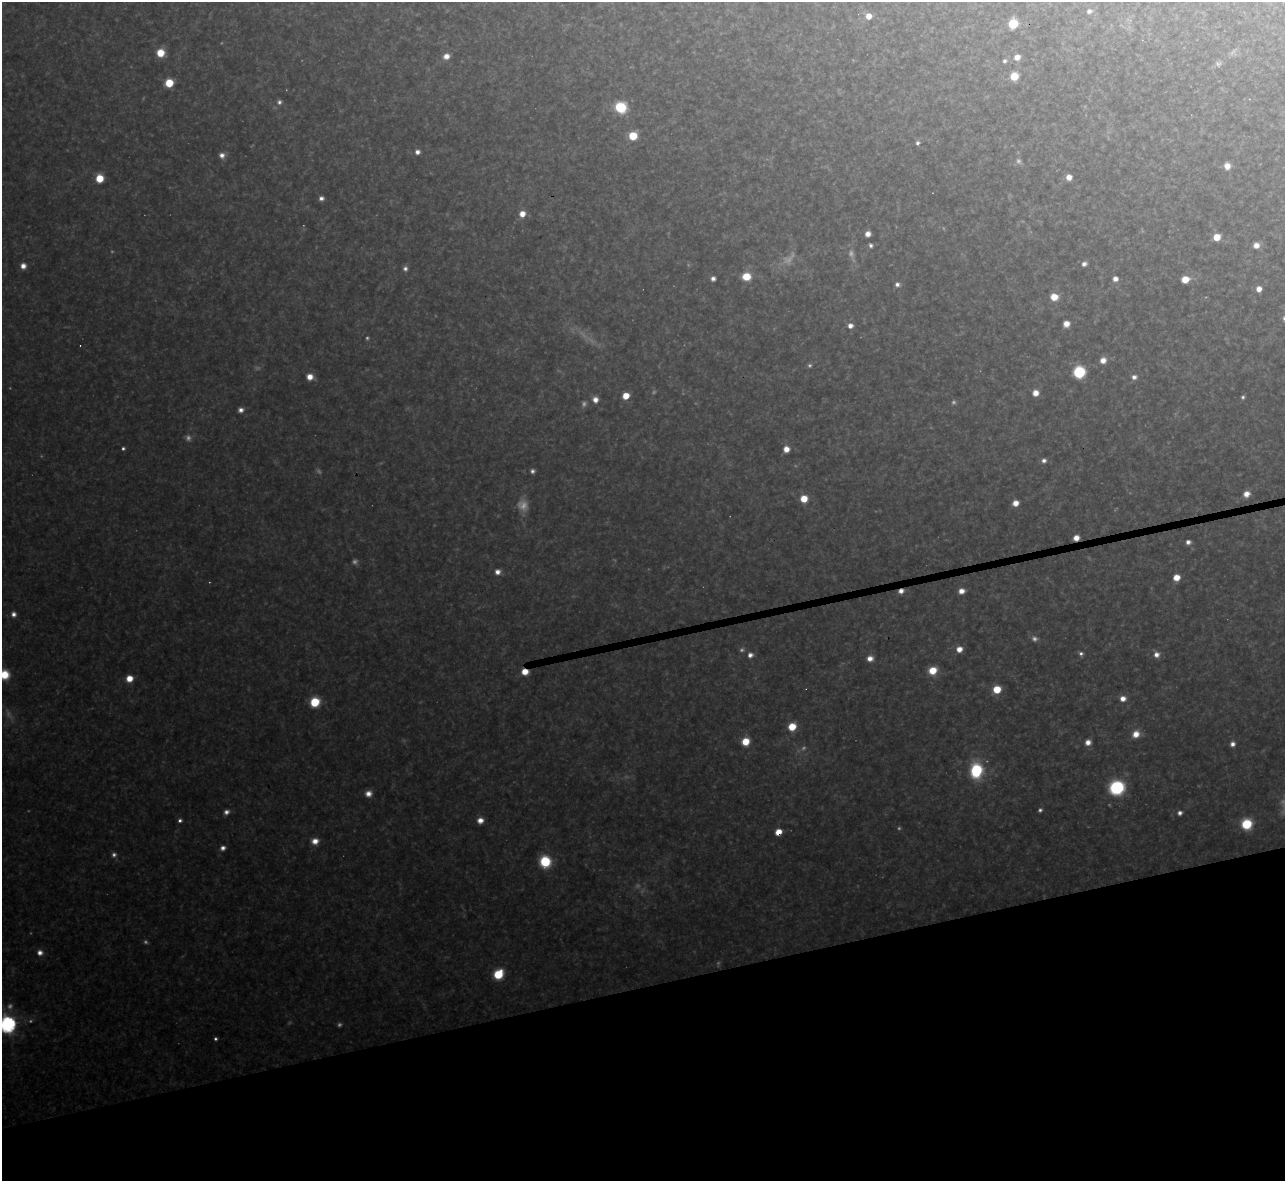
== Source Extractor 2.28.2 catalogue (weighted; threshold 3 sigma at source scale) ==
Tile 14 of 4 x 4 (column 2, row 4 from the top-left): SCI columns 1284-2566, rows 142-1320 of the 5133 x 5116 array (HDU 1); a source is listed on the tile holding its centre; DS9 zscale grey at full resolution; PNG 1287 x 1183 px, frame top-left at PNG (2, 2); no overlay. Shown black and unused: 17% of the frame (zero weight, under 3 of 4 exposures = <1% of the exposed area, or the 3 px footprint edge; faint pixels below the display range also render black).
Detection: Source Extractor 2.28.2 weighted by HDU 2 'WHT'; one run over the whole footprint, this tile lists its part. Background 0.318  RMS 0.019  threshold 0.0847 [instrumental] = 3 sigma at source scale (4.5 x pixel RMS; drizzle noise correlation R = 1.50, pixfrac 1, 0.05/0.05 arcsec/px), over >= 5 px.
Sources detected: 123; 28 too faint to see at this stretch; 2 cosmic-ray / hot-pixel residue — not listed; the other 93 listed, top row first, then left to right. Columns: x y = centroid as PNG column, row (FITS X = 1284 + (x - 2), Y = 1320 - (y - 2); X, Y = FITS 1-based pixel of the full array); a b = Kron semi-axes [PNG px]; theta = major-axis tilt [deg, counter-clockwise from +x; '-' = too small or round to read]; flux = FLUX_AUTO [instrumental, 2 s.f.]
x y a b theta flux
1089 11 7 5 19 6.9
868 16 6 6 - 21
1013 24 7 6 - 77
160 53 7 7 - 43
446 56 7 6 - 16
1017 57 7 6 - 16
1005 61 5 5 - 4.4
1014 76 7 6 - 40
169 83 6 6 - 52
279 102 6 6 - 6.3
620 107 8 8 - 100
633 136 7 6 - 51
917 143 6 5 - 5.5
417 152 5 5 - 9.4
222 155 7 6 - 11
1227 166 8 6 -84 16
1069 177 6 6 - 16
100 178 7 6 - 44
321 198 6 5 - 7.8
522 214 7 6 - 19
868 234 5 5 - 13
1217 237 6 5 - 34
871 245 5 4 - 5.1
1256 245 7 6 - 16
1084 264 6 5 - 8.7
23 266 6 6 - 14
405 269 7 6 - 7.1
746 276 8 7 - 44
713 278 5 5 - 8
1115 279 6 6 - 12
1185 279 7 6 - 33
897 284 6 6 - 7
1259 289 6 5 - 15
1054 297 7 6 - 31
1284 318 7 6 - 5.3
1066 324 6 5 - 19
850 326 6 6 - 12
1103 360 7 6 - 16
1079 372 7 7 - 170
310 377 7 6 - 19
1134 377 7 6 - 8.8
1035 393 6 6 - 19
626 396 5 5 - 37
1243 397 5 4 - 4
595 400 6 6 - 14
241 410 6 5 - 9.1
123 448 4 4 - 4.2
786 449 6 6 - 19
1044 460 6 6 - 7.4
532 471 6 5 - 6.1
1246 494 6 6 - 19
804 499 6 6 - 36
1015 503 6 5 - 20
1076 538 6 5 - 19
1188 542 6 5 - 8.7
498 572 6 6 - 12
1176 577 6 6 - 26
961 591 6 5 - 15
14 614 7 6 - 9.6
959 649 7 6 - 18
1081 654 6 5 - 6
750 655 7 6 - 9.7
1156 655 7 7 - 12
870 658 7 6 - 14
933 670 7 7 - 42
525 672 6 5 - 27
4 675 9 9 - 47
129 678 6 6 - 28
997 689 7 6 - 46
1123 699 7 6 - 15
315 702 7 7 - 76
792 727 6 6 - 46
1136 734 9 7 45 23
745 741 7 6 - 38
1088 742 6 6 - 14
1232 744 6 5 - 9.3
976 771 10 8 88 170
1117 787 12 11 - 170
368 794 8 7 - 14
1040 810 5 4 - 4.7
226 812 7 5 22 8.4
1180 813 6 5 - 7.4
180 820 5 5 - 5.7
480 820 6 5 - 17
1247 824 8 8 - 87
778 832 5 5 - 28
315 841 8 7 - 19
223 848 6 5 - 8.4
545 861 9 8 - 96
40 953 7 7 - 12
498 974 8 7 - 78
7 1025 7 7 - 780
215 1039 3 3 - 3.9
Overlapping masked pixels (flux is a lower limit): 3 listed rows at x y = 1076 538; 525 672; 778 832
Isophote crosses this tile's border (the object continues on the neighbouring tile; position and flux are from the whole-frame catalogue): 3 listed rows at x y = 1284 318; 4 675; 7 1025